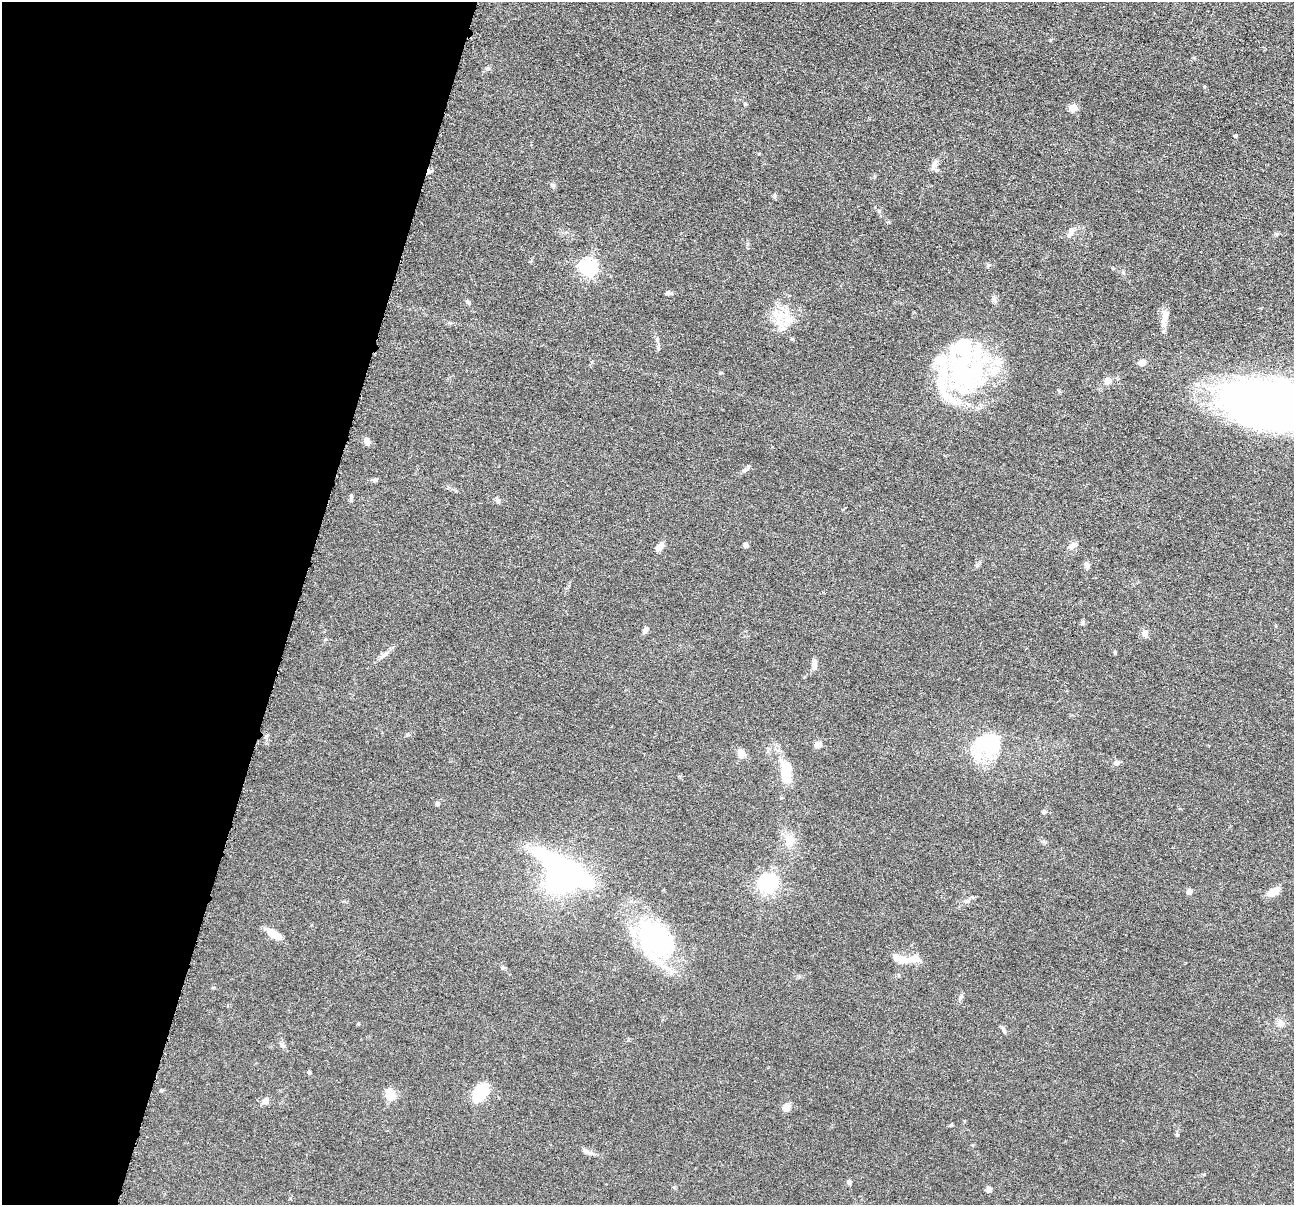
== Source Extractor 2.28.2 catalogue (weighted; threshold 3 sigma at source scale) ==
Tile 9 of 4 x 4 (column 1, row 3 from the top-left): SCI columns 6-1297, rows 1457-2659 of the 5180 x 5196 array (HDU 1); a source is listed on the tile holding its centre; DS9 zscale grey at full resolution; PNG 1296 x 1207 px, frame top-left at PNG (2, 2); no overlay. Shown black and unused: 23% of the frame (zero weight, under 4 of 8 exposures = <1% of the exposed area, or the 3 px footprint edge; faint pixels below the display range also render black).
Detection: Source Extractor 2.28.2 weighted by HDU 2 'WHT'; one run over the whole footprint, this tile lists its part. Background 0.0365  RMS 0.0033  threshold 0.0134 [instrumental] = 3 sigma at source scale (4.09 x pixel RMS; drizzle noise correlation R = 1.36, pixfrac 0.8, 0.05/0.05 arcsec/px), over >= 5 px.
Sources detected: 78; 5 inside a brighter object's white glare — not listed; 10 inside a brighter listed object's ellipse — not listed separately; the other 63 listed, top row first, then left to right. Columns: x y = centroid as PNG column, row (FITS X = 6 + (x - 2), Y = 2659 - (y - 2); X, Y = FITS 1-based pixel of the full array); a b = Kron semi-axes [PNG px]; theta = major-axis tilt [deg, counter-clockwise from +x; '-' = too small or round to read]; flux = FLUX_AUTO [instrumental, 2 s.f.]
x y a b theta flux
745 104 4 4 - 0.36
1073 108 5 5 - 8
1235 136 5 3 - 0.32
934 164 13 7 65 1.7
1071 232 14 7 64 1.6
588 268 7 7 - 100
668 293 6 5 - 0.52
468 302 8 4 -48 0.47
780 316 18 14 31 6.4
1164 318 23 7 79 2.8
657 339 7 4 -73 0.53
658 348 6 4 -72 0.43
1142 362 8 6 18 2
721 373 5 3 - 0.29
963 375 60 49 -12 46
1108 380 7 7 - 1.9
1272 404 73 32 -6 340
367 442 10 7 -66 1.3
745 470 10 4 26 0.77
376 480 7 5 20 0.52
351 497 11 2 90 0.44
498 501 10 5 -62 0.77
746 545 6 5 - 0.8
1072 545 11 7 33 1.3
659 547 11 6 45 2.3
977 565 6 4 0 0.43
1087 565 7 7 - 1.1
645 630 7 6 - 1.1
1145 633 9 7 -70 1.3
1115 652 5 4 - 0.37
383 655 12 3 31 0.94
814 665 12 6 -89 1.8
988 744 31 25 84 16
818 745 7 6 - 2.3
741 753 10 8 -82 2
1116 763 7 7 - 0.99
786 772 27 11 -85 10
437 803 6 5 - 0.63
1044 812 5 5 - 0.65
789 840 16 12 87 3.9
563 876 43 31 -36 98
768 884 7 7 - 130
1189 892 7 6 - 0.96
1273 892 13 7 32 4.1
966 901 10 5 15 1
274 934 19 8 -29 3.6
657 938 53 36 -65 39
914 959 20 9 9 3.7
503 967 5 5 - 0.46
1280 1024 12 8 89 1.5
1004 1029 8 5 -53 0.75
282 1045 8 5 -38 0.7
310 1072 5 5 - 0.38
161 1090 5 3 - 0.35
480 1092 13 8 59 20
390 1095 13 10 -65 4.4
266 1101 8 7 - 1.4
786 1107 11 9 30 1.8
951 1125 5 4 - 0.34
1177 1135 5 4 - 0.37
587 1151 14 6 -25 1.4
849 1182 6 5 - 0.8
989 1189 7 7 - 0.9
Isophote crosses this tile's border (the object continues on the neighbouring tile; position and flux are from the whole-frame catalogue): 1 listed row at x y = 1272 404
Unlisted compact peaks at least as high as the median listed source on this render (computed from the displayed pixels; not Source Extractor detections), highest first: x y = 988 265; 774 196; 1204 87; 553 185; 759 154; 879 211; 487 69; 1277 234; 960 997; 747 244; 1123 272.